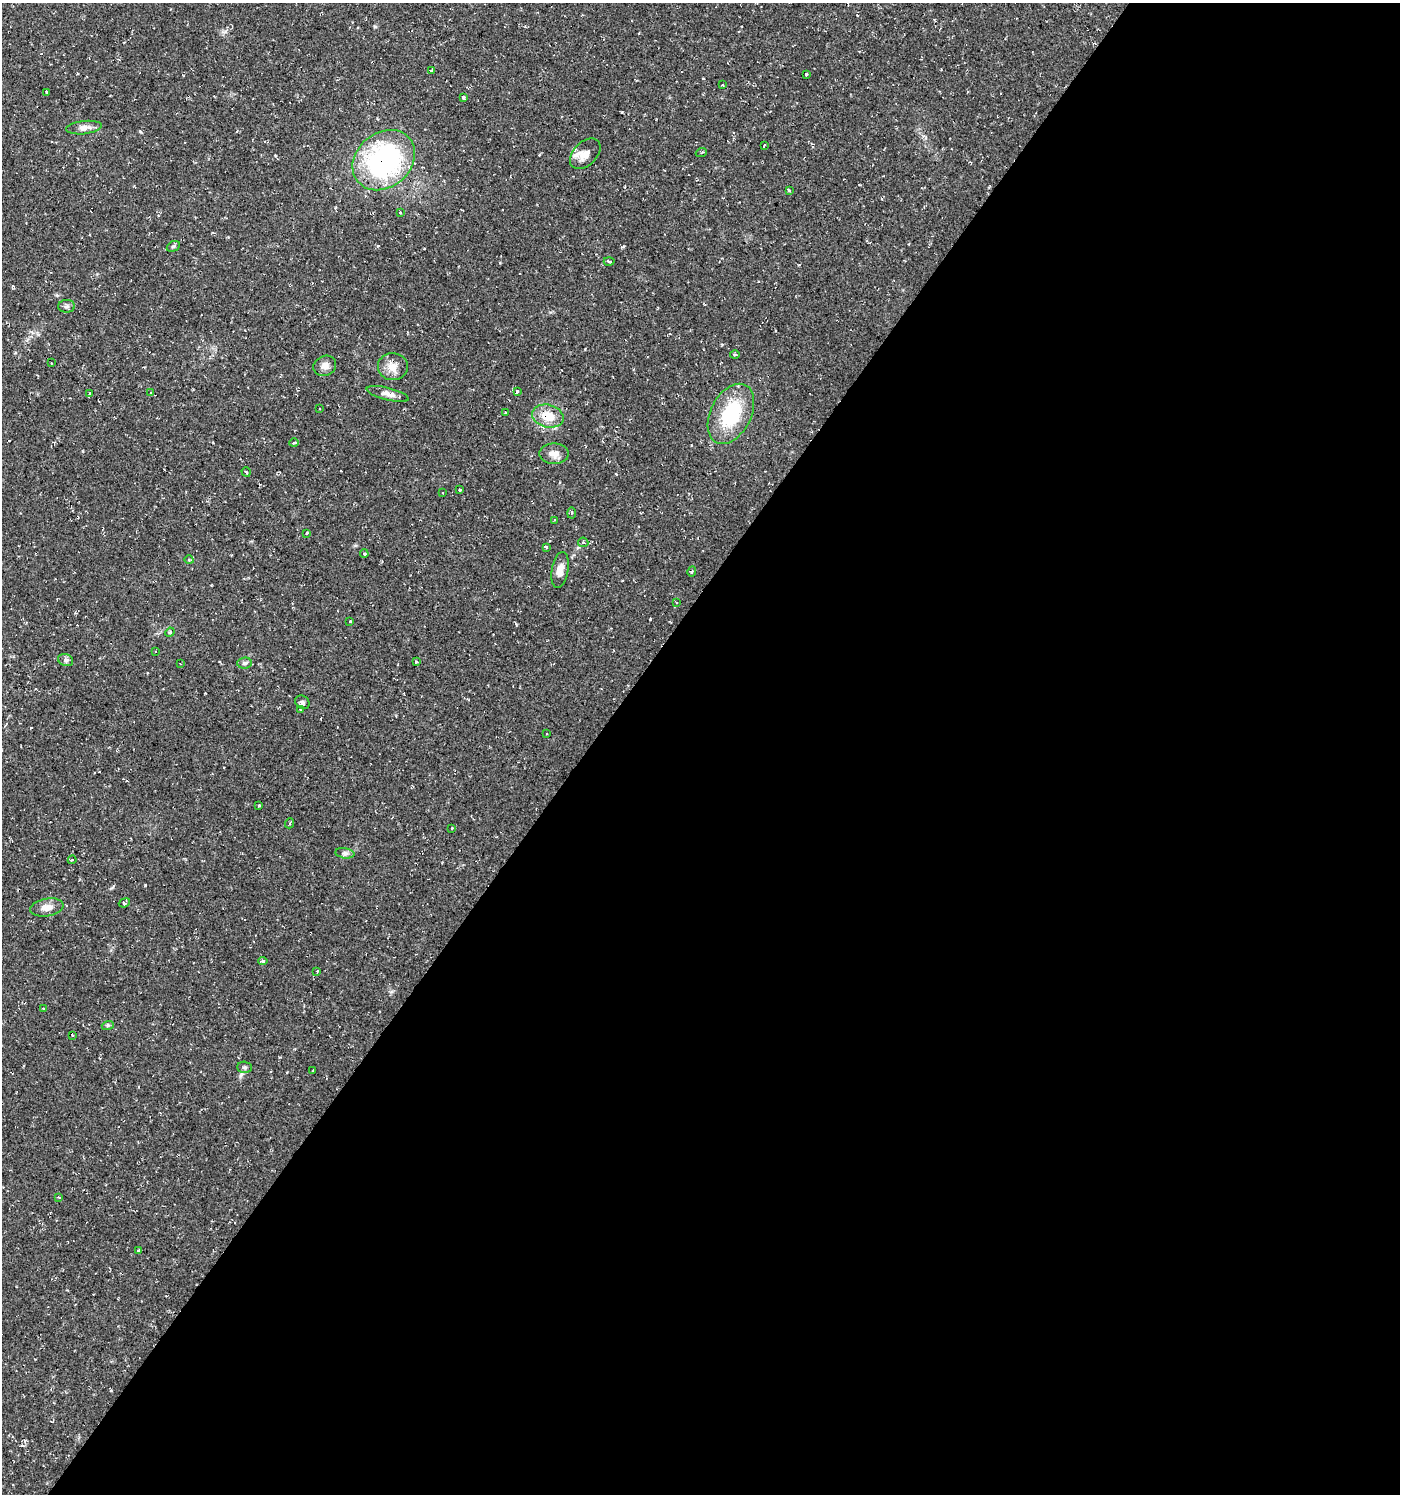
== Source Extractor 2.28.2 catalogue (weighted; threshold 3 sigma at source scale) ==
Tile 12 of 4 x 4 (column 4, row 3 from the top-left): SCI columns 4435-5832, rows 1493-2984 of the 6010 x 5973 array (HDU 1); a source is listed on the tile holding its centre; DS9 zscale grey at full resolution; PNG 1402 x 1496 px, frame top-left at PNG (2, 3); each listed source drawn as its Kron ellipse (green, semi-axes under 4 px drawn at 4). Shown black and unused: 58% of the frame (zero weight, under 2 of 3 exposures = <1% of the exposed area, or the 3 px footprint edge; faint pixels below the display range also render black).
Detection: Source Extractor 2.28.2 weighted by HDU 2 'WHT'; one run over the whole footprint, this tile lists its part. Background 0.0375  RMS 0.004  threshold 0.018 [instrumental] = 3 sigma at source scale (4.5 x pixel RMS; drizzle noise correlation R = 1.50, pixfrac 1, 0.0396/0.0396 arcsec/px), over >= 5 px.
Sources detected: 76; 8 cosmic-ray / hot-pixel residue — neither listed nor drawn; the other 68 listed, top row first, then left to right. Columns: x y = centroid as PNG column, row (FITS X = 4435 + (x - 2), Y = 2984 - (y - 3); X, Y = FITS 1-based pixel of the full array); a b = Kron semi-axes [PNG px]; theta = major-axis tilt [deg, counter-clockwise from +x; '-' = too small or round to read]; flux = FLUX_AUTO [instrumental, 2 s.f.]
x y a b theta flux
431 71 3 3 - 3.4
806 74 3 3 - 1.8
722 85 3 3 - 0.31
47 92 4 3 - 1.3
463 97 3 3 - 2.1
84 128 18 6 6 2.4
764 145 3 3 - 1.4
701 153 5 3 - 0.44
585 154 18 11 45 4.6
384 160 34 27 40 74
789 190 4 3 - 0.43
400 212 3 3 - 0.72
173 246 7 5 30 0.7
609 261 5 3 - 0.46
67 306 8 6 0 1.1
735 355 5 3 - 0.48
51 363 3 2 - 0.29
325 366 12 10 25 2.4
393 367 15 13 -3 4.3
517 391 3 3 - 2.6
151 393 4 3 - 0.4
89 394 3 3 - 3.3
388 394 21 6 -14 2.6
319 409 3 3 - 0.5
505 412 3 2 - 0.25
731 414 32 20 63 24
548 416 16 11 -15 8.4
294 443 5 3 - 1.5
554 454 15 10 0 3
246 472 5 2 - 0.39
460 490 3 3 - 1.3
443 492 3 2 - 0.44
571 513 5 3 - 0.48
555 520 3 2 - 0.47
307 533 3 2 - 0.42
583 542 5 5 - 0.63
547 547 3 3 - 4.7
364 554 4 3 - 0.52
189 560 4 3 - 0.39
560 570 18 8 80 3.5
692 572 5 3 - 0.47
677 602 3 3 - 0.7
350 621 3 3 - 1.1
170 632 5 4 - 0.38
156 651 3 2 - 0.55
66 660 8 6 -21 1
416 661 3 3 - 0.83
244 663 7 5 5 0.96
180 664 2 2 - 0.3
302 702 7 6 - 1.2
300 710 4 3 - 0.54
547 734 3 2 - 0.52
258 806 3 3 - 1.5
290 823 5 3 - 0.44
452 828 3 3 - 0.88
345 853 9 5 -7 1.1
72 860 4 3 - 0.43
124 903 6 4 21 0.75
47 907 17 8 11 3.4
263 961 4 4 - 0.72
317 971 3 2 - 0.87
43 1008 3 2 - 0.28
108 1025 6 4 17 0.52
72 1035 3 2 - 0.36
245 1067 7 5 -1 0.81
313 1071 3 2 - 0.38
59 1198 3 2 - 0.33
138 1251 3 3 - 1.4
Overlapping masked pixels (flux is a lower limit): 3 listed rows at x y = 384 160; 393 367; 548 416
Unlisted compact peaks at least as high as the median listed source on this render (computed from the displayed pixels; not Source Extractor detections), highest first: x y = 140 131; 225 32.